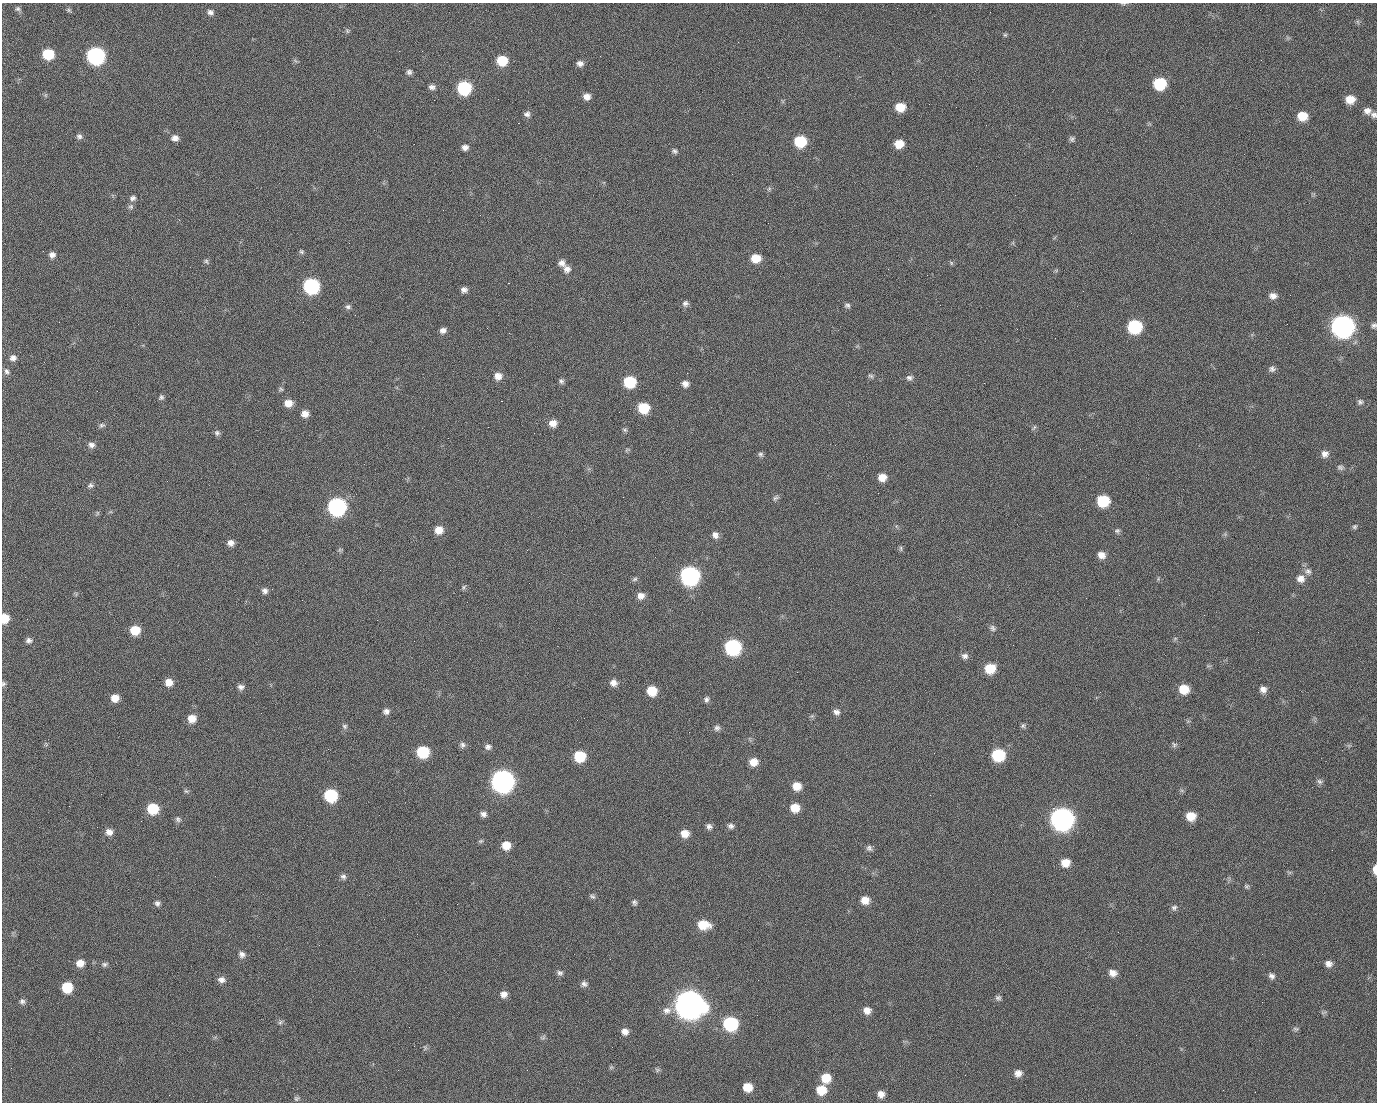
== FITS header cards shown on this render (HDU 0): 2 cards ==
NAXIS1  =                 1375 / length of data axis 1
NAXIS2  =                 1100 / length of data axis 2

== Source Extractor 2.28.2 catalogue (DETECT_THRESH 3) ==
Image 1375 x 1100 px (HDU 0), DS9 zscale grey, 1 PNG px = 1 image px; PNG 1379 x 1104 px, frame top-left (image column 1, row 1100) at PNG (2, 3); no overlay
Background 1450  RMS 28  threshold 85.2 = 3 sigma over >= 5 px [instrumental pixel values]
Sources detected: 218; all 218 listed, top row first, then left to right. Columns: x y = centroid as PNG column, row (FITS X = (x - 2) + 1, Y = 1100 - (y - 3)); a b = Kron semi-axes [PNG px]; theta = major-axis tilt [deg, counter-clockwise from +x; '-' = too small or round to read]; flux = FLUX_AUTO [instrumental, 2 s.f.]
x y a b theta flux
1123 3 9 3 -4 3.2e+03
18 9 8 6 -17 4.5e+03
71 12 6 3 -38 5.8e+03
210 12 8 7 - 7.1e+03
990 12 3 2 - 1.7e+03
1358 22 7 4 -71 3.0e+03
347 31 7 5 -70 3.0e+03
1005 35 6 5 - 2.9e+03
399 51 2 2 - 2.1e+04
48 54 8 8 - 7.5e+04
96 56 10 9 - 5.1e+05
502 60 9 8 - 5.9e+04
580 63 8 6 -11 8.7e+03
409 72 7 6 - 5.4e+03
1160 84 9 8 - 1.1e+05
432 87 8 6 3 7.0e+03
464 88 9 9 - 1.8e+05
45 95 7 4 90 2.8e+03
587 97 8 7 - 1.2e+04
498 99 2 2 - 1.1e+03
1350 99 9 8 - 2.6e+04
434 100 2 2 - 3.6e+03
900 107 9 8 - 3.6e+04
1367 111 9 8 - 1.0e+04
527 114 8 7 - 7.3e+03
1374 115 8 7 - 6.6e+03
1302 116 9 8 - 3.6e+04
518 123 2 2 - 2.4e+04
79 136 8 7 - 5.8e+03
175 138 9 7 2 1.0e+04
1072 139 7 6 - 4.5e+03
800 141 9 8 - 9.2e+04
899 144 8 7 - 3.0e+04
465 147 7 6 - 9.3e+03
675 151 7 5 -34 4.6e+03
769 189 7 4 46 3.3e+03
1015 195 2 2 - 6.9e+03
133 198 8 7 - 6.0e+03
131 207 8 7 - 4.8e+03
301 251 6 5 - 3.3e+03
52 255 8 7 - 8.8e+03
756 258 9 8 - 3.3e+04
206 261 8 5 -53 3.5e+03
562 263 9 8 - 1.0e+04
951 263 6 5 - 3.0e+03
567 269 9 9 - 1.1e+04
927 275 2 2 - 8.5e+02
508 283 2 2 - 5.7e+04
311 286 9 9 - 3.2e+05
464 290 7 6 - 7.8e+03
1083 291 2 2 - 3.2e+03
1290 295 2 2 - 2.0e+03
1273 296 9 7 4 1.1e+04
685 304 8 8 - 6.9e+03
847 305 7 6 - 4.8e+03
348 307 8 6 0 4.8e+03
355 315 2 2 - 9.5e+02
59 322 3 2 - 1.4e+03
1287 324 2 2 - 1.0e+03
1374 325 7 6 - 4.8e+03
1342 326 11 10 - 1.5e+06
1134 327 9 9 - 1.8e+05
443 330 8 6 20 8.7e+03
13 358 8 8 - 8.9e+03
1272 369 8 8 - 6.7e+03
7 371 8 7 - 6.6e+03
498 376 9 8 - 1.6e+04
871 376 8 5 -19 3.9e+03
909 378 9 7 19 6.4e+03
561 381 7 6 - 5.1e+03
630 382 9 8 - 9.4e+04
984 383 2 2 - 1.9e+04
685 384 8 7 - 1.0e+04
281 389 6 5 - 3.2e+03
97 391 2 2 - 1.2e+03
161 397 7 6 - 4.4e+03
501 401 3 2 - 5.9e+04
1360 402 6 6 - 4.8e+03
288 403 9 8 - 1.9e+04
644 408 9 8 - 7.0e+04
619 412 2 2 - 8.1e+02
305 414 8 8 - 1.4e+04
553 423 9 8 - 1.5e+04
102 425 9 6 20 4.7e+03
1034 427 8 4 57 3.2e+03
625 430 7 5 -27 3.7e+03
217 433 7 7 - 4.9e+03
534 433 2 2 - 7.6e+02
91 445 9 7 -16 8.2e+03
627 450 7 4 37 3.1e+03
761 454 7 6 - 4.6e+03
1325 454 9 8 - 1.0e+04
1340 467 9 6 -7 5.0e+03
882 477 8 7 - 2.0e+04
90 485 8 6 34 5.4e+03
623 497 2 2 - 3.1e+03
775 498 9 6 41 5.1e+03
1103 501 9 8 - 8.9e+04
337 507 9 9 - 5.7e+05
97 513 7 4 90 2.7e+03
1354 527 7 5 45 3.5e+03
439 530 9 8 - 2.1e+04
1117 531 7 6 - 4.2e+03
715 535 8 7 - 9.3e+03
231 543 7 7 - 1.0e+04
901 548 8 4 -90 3.4e+03
340 550 6 6 - 3.2e+03
1101 555 8 7 - 1.4e+04
1308 571 11 8 -30 8.7e+03
690 576 10 10 - 6.8e+05
635 579 7 5 18 4.0e+03
1300 579 11 10 - 1.4e+04
464 587 8 4 67 3.1e+03
265 591 8 8 - 8.1e+03
641 596 8 7 - 1.2e+04
4 618 8 6 -90 3.6e+04
27 619 2 2 - 3.9e+03
377 620 2 2 - 1.1e+04
993 628 9 7 -49 6.0e+03
135 630 9 8 - 4.1e+04
1175 639 6 4 20 2.7e+03
29 640 7 7 - 6.3e+03
733 647 10 9 - 3.2e+05
965 656 9 7 -18 8.0e+03
990 669 9 9 - 4.6e+04
169 682 8 7 - 1.9e+04
613 683 8 8 - 1.1e+04
3 684 7 5 65 3.8e+03
241 687 8 7 - 7.4e+03
1184 689 9 8 - 3.8e+04
1263 689 8 8 - 1.0e+04
652 691 8 8 - 4.4e+04
115 698 8 8 - 1.9e+04
706 699 8 6 75 5.5e+03
386 711 8 8 - 7.8e+03
836 712 9 7 -15 8.0e+03
192 719 9 8 - 2.2e+04
345 726 7 7 - 4.8e+03
1023 726 7 6 - 3.9e+03
717 728 8 7 - 6.2e+03
462 745 9 7 84 6.1e+03
1174 745 7 7 - 4.6e+03
488 747 8 7 - 7.0e+03
423 752 9 8 - 9.7e+04
934 753 3 2 - 1.7e+03
998 755 9 9 - 1.2e+05
580 756 9 8 - 7.1e+04
753 762 9 8 - 2.1e+04
502 781 10 10 - 1.5e+06
1319 781 9 7 -44 5.5e+03
797 786 9 8 - 2.3e+04
186 791 7 5 -14 3.5e+03
101 794 3 2 - 2.7e+03
331 795 9 8 - 1.3e+05
930 795 2 2 - 6.5e+03
69 806 2 2 - 8.2e+02
795 808 9 8 - 2.9e+04
1053 808 2 2 - 1.6e+04
153 809 9 8 - 7.2e+04
483 814 8 7 - 7.8e+03
1191 816 9 8 - 3.0e+04
178 819 8 7 - 5.4e+03
1062 819 11 10 - 1.5e+06
709 826 7 7 - 6.7e+03
731 826 7 6 - 6.3e+03
109 832 8 7 - 1.2e+04
685 834 8 8 - 1.9e+04
481 841 7 5 20 3.4e+03
506 845 9 9 - 2.7e+04
869 848 8 7 - 5.8e+03
1065 863 9 9 - 2.2e+04
1375 869 9 4 90 1.6e+04
343 877 8 7 - 6.2e+03
1247 886 7 6 - 3.5e+03
592 896 9 6 -31 4.5e+03
865 900 9 8 - 2.0e+04
634 902 7 6 - 4.8e+03
157 903 7 6 - 5.8e+03
457 904 2 2 - 1.5e+03
1174 908 8 7 - 5.6e+03
703 925 12 8 -8 4.2e+04
1118 932 3 2 - 2.4e+03
242 954 9 8 - 8.6e+03
610 959 2 2 - 2.5e+03
80 963 9 8 - 1.7e+04
105 964 8 6 16 4.7e+03
1328 964 9 8 - 1.0e+04
560 973 8 6 -31 5.7e+03
1113 973 9 7 -16 1.3e+04
1271 976 8 7 - 7.3e+03
221 980 10 7 -7 9.8e+03
758 980 2 2 - 1.7e+03
584 984 8 7 - 6.9e+03
67 987 8 8 - 5.9e+04
504 994 8 8 - 1.1e+04
998 998 8 6 -29 4.9e+03
22 1001 8 7 - 6.1e+03
689 1004 13 11 -17 3.6e+06
667 1010 12 11 - 1.4e+04
867 1010 8 8 - 1.4e+04
1323 1012 9 4 9 3.5e+03
757 1015 2 2 - 1.1e+03
280 1022 7 5 67 3.9e+03
731 1024 9 9 - 1.9e+05
1296 1029 8 5 -15 3.7e+03
625 1031 8 8 - 1.1e+04
543 1037 8 6 26 4.2e+03
425 1048 6 6 - 3.7e+03
611 1067 6 4 44 2.9e+03
527 1070 2 2 - 7.8e+02
657 1070 8 6 -21 3.6e+03
1018 1073 9 8 - 1.2e+04
826 1078 9 9 - 3.6e+04
748 1087 8 8 - 2.9e+04
821 1090 10 9 - 3.7e+04
881 1094 7 7 - 1.3e+04
169 1095 2 2 - 5.0e+03
296 1098 7 7 - 4.1e+03
At the frame edge (FLAGS 8, measured only in part): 6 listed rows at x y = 1123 3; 1374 115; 1374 325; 4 618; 3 684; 1375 869